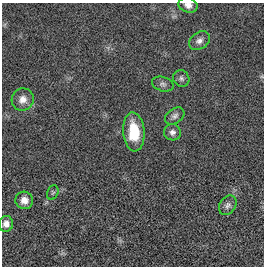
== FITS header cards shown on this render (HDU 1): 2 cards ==
NAXIS1  =                  262
NAXIS2  =                  264

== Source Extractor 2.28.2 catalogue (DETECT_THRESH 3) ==
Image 262 x 264 px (HDU 1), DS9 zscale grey, 1 PNG px = 1 image px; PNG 266 x 268 px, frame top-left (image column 1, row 264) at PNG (2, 3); each listed source drawn as its Kron ellipse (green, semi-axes under 4 px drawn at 4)
Background 0.00116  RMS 0.027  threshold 0.0818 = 3 sigma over >= 5 px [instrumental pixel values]
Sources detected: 12; all 12 listed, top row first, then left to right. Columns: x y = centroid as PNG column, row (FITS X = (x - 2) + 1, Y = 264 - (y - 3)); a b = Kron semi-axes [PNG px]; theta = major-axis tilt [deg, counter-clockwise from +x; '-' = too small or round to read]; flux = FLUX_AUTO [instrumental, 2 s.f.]
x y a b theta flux
188 5 10 7 -15 8.8
199 41 11 8 34 9.4
181 78 8 7 - 5.3
163 84 11 7 -17 6.5
23 99 11 11 - 15
175 116 11 7 34 7.1
134 132 19 10 -85 61
172 132 8 8 - 7.3
53 193 7 5 66 3.1
24 200 9 8 - 14
228 205 11 8 55 7.5
6 224 8 7 - 10
At the frame edge (FLAGS 8, measured only in part): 1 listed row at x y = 188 5